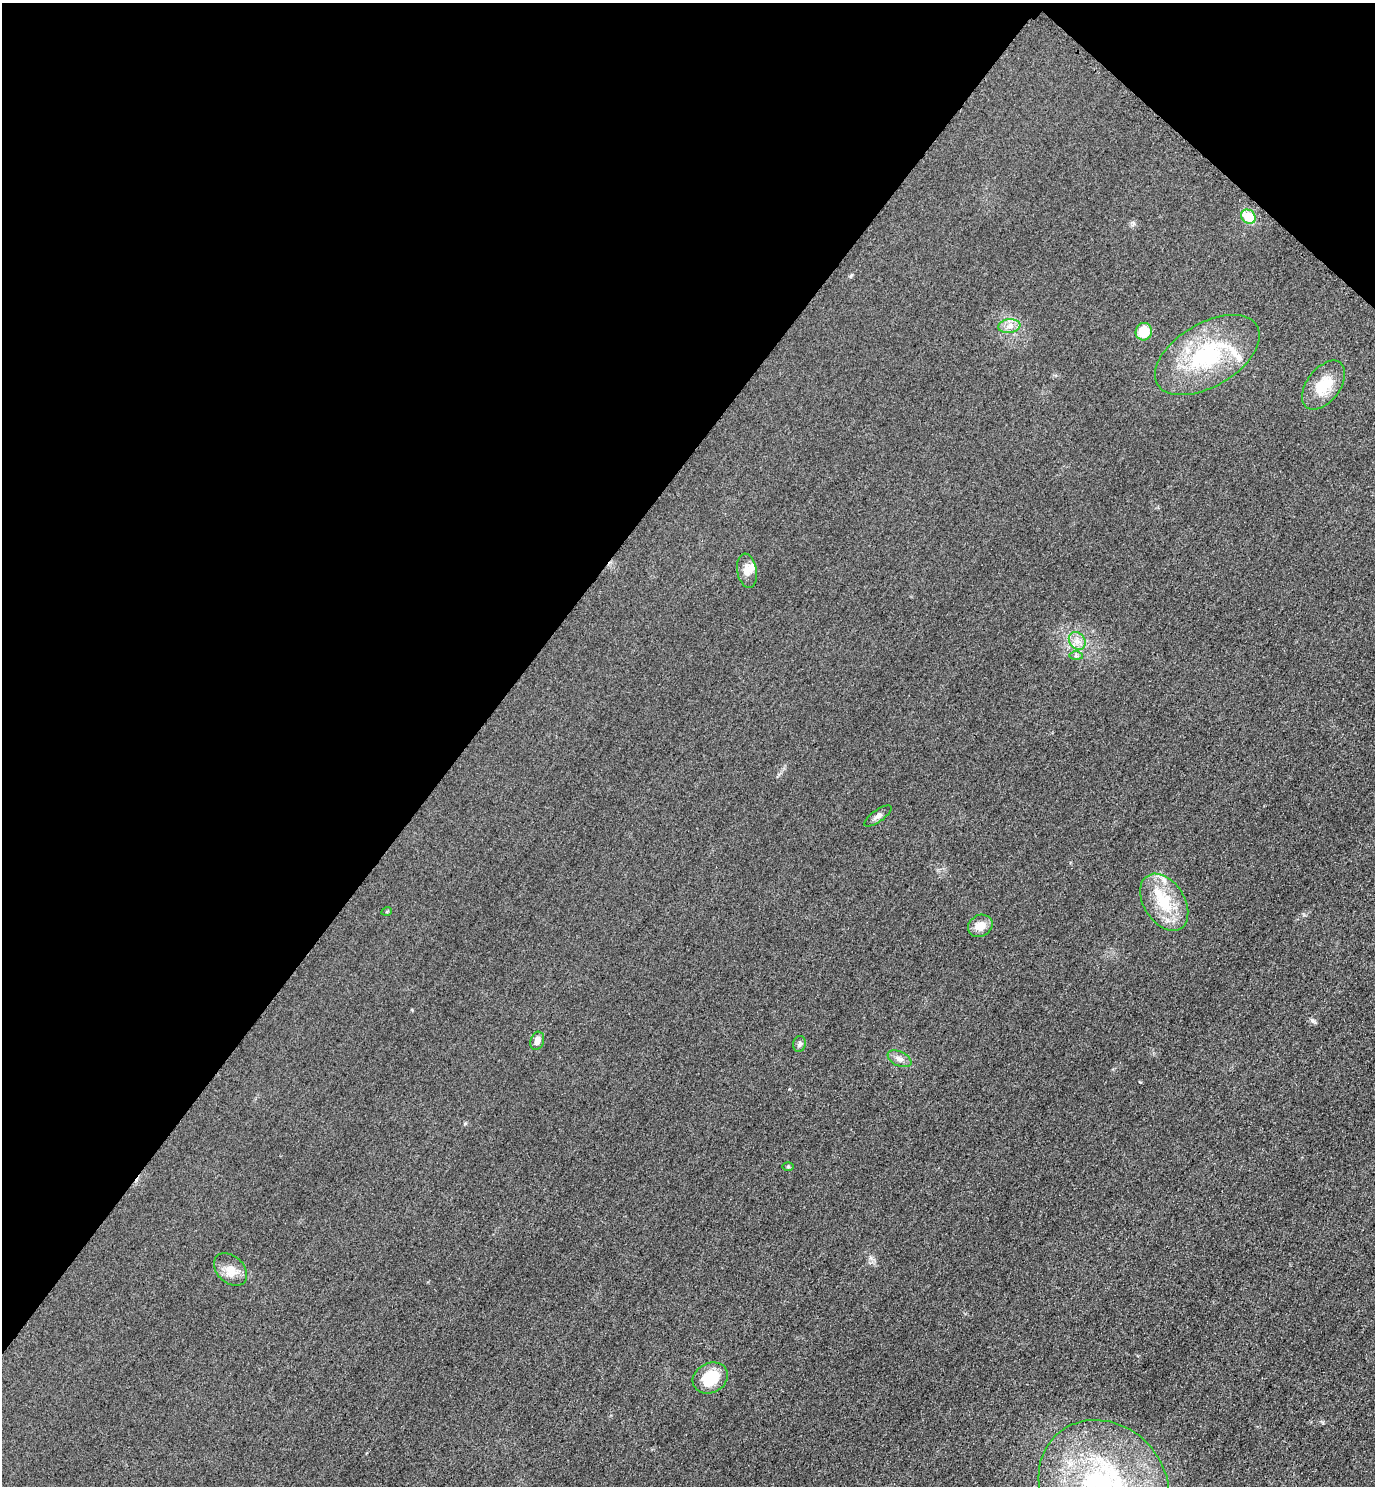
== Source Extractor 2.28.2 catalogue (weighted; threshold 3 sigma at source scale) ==
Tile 2 of 4 x 4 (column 2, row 1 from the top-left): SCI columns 1697-3069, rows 4482-5965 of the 5996 x 5993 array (HDU 1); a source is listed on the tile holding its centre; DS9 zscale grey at full resolution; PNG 1377 x 1488 px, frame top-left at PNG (2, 3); each listed source drawn as its Kron ellipse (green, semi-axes under 4 px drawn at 4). Shown black and unused: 37% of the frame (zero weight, under 3 of 4 exposures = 3% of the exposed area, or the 3 px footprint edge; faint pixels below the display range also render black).
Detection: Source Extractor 2.28.2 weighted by HDU 2 'WHT'; one run over the whole footprint, this tile lists its part. Background 0.0498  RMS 0.017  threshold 0.0754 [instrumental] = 3 sigma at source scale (4.5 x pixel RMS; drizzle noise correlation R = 1.50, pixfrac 1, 0.05/0.05 arcsec/px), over >= 5 px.
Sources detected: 22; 3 inside a brighter listed object's ellipse — not listed separately; the other 19 listed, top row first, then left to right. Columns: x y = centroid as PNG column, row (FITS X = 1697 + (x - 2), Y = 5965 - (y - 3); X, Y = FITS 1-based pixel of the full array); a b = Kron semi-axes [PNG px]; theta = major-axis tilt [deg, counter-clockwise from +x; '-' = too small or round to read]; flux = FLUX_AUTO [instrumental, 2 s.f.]
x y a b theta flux
1248 217 8 6 -38 44
1009 326 11 7 7 11
1144 332 8 8 - 39
1207 355 58 31 31 180
1324 385 28 16 53 46
747 571 17 9 -81 15
1077 641 9 7 -53 11
1076 656 7 4 -1 3.1
878 816 16 6 35 6.7
1164 902 31 20 -57 69
387 911 5 3 - 1.6
980 926 13 10 30 18
537 1041 9 6 73 9.4
799 1044 8 6 78 4.6
899 1059 12 7 -25 8.7
788 1167 6 4 0 2.2
230 1269 19 13 -43 22
710 1378 18 15 28 55
1104 1486 69 61 -46 400
Isophote crosses this tile's border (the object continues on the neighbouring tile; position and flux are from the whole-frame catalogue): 1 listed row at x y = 1104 1486
Unlisted compact peaks at least as high as the median listed source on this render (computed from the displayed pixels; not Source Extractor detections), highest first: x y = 1312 1020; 1140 1082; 1323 1423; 871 1258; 412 1010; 851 275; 465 1123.